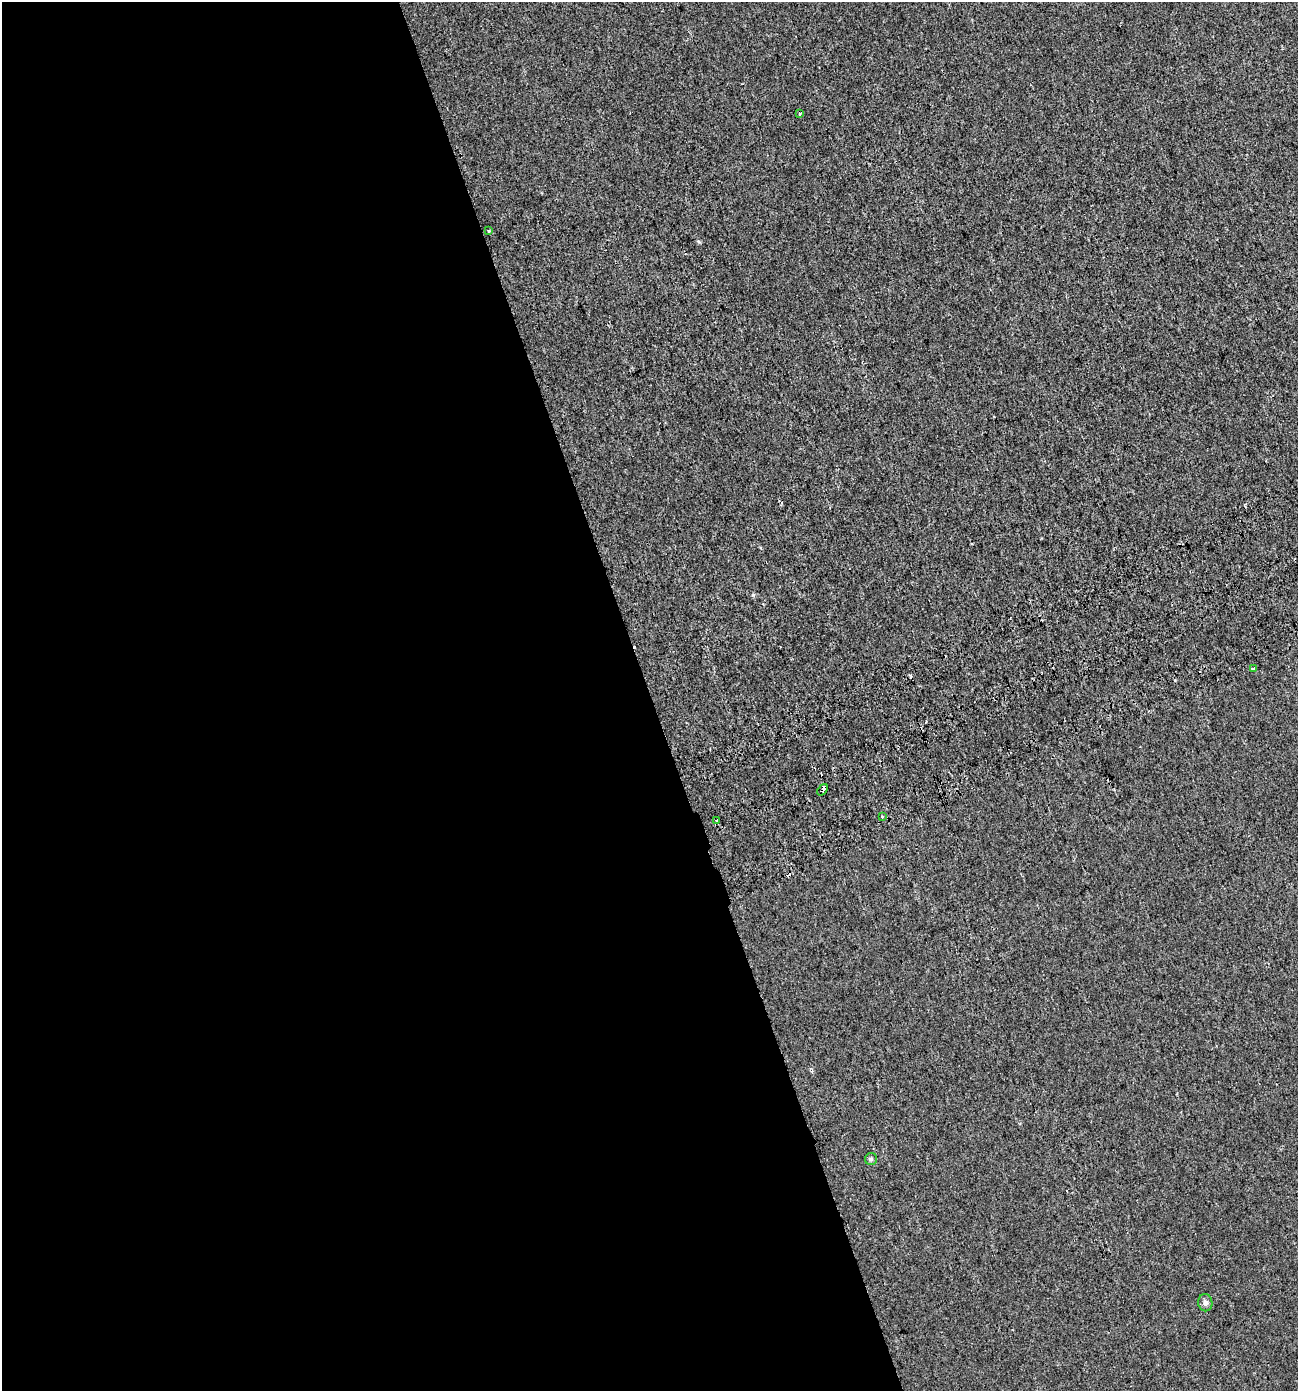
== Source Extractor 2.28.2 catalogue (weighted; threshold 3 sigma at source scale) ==
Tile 9 of 4 x 4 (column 1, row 3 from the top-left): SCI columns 171-1466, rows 1448-2836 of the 5460 x 5672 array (HDU 1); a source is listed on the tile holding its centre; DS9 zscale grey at full resolution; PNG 1300 x 1393 px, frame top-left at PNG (2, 2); each listed source drawn as its Kron ellipse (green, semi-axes under 4 px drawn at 4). Shown black and unused: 50% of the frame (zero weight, under 2 of 3 exposures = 3% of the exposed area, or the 3 px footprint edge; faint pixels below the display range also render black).
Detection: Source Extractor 2.28.2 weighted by HDU 2 'WHT'; one run over the whole footprint, this tile lists its part. Background 7.48e-05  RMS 0.0041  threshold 0.0185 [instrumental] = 3 sigma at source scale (4.5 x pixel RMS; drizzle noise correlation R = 1.50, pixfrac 1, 0.0396/0.0396 arcsec/px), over >= 5 px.
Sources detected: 13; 5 cosmic-ray / hot-pixel residue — neither listed nor drawn; the other 8 listed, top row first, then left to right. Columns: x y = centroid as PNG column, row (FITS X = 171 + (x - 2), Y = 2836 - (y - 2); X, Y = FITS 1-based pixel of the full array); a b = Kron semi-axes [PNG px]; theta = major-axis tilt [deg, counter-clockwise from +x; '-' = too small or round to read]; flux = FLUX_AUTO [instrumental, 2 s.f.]
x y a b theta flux
800 114 4 3 - 0.98
488 231 3 3 - 2.1
1254 669 4 3 - 2.6
822 790 6 3 52 4.8
882 817 3 2 - 0.52
717 820 3 3 - 1.1
871 1159 6 6 - 0.72
1205 1303 8 7 - 1.5
Overlapping masked pixels (flux is a lower limit): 1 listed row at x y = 822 790